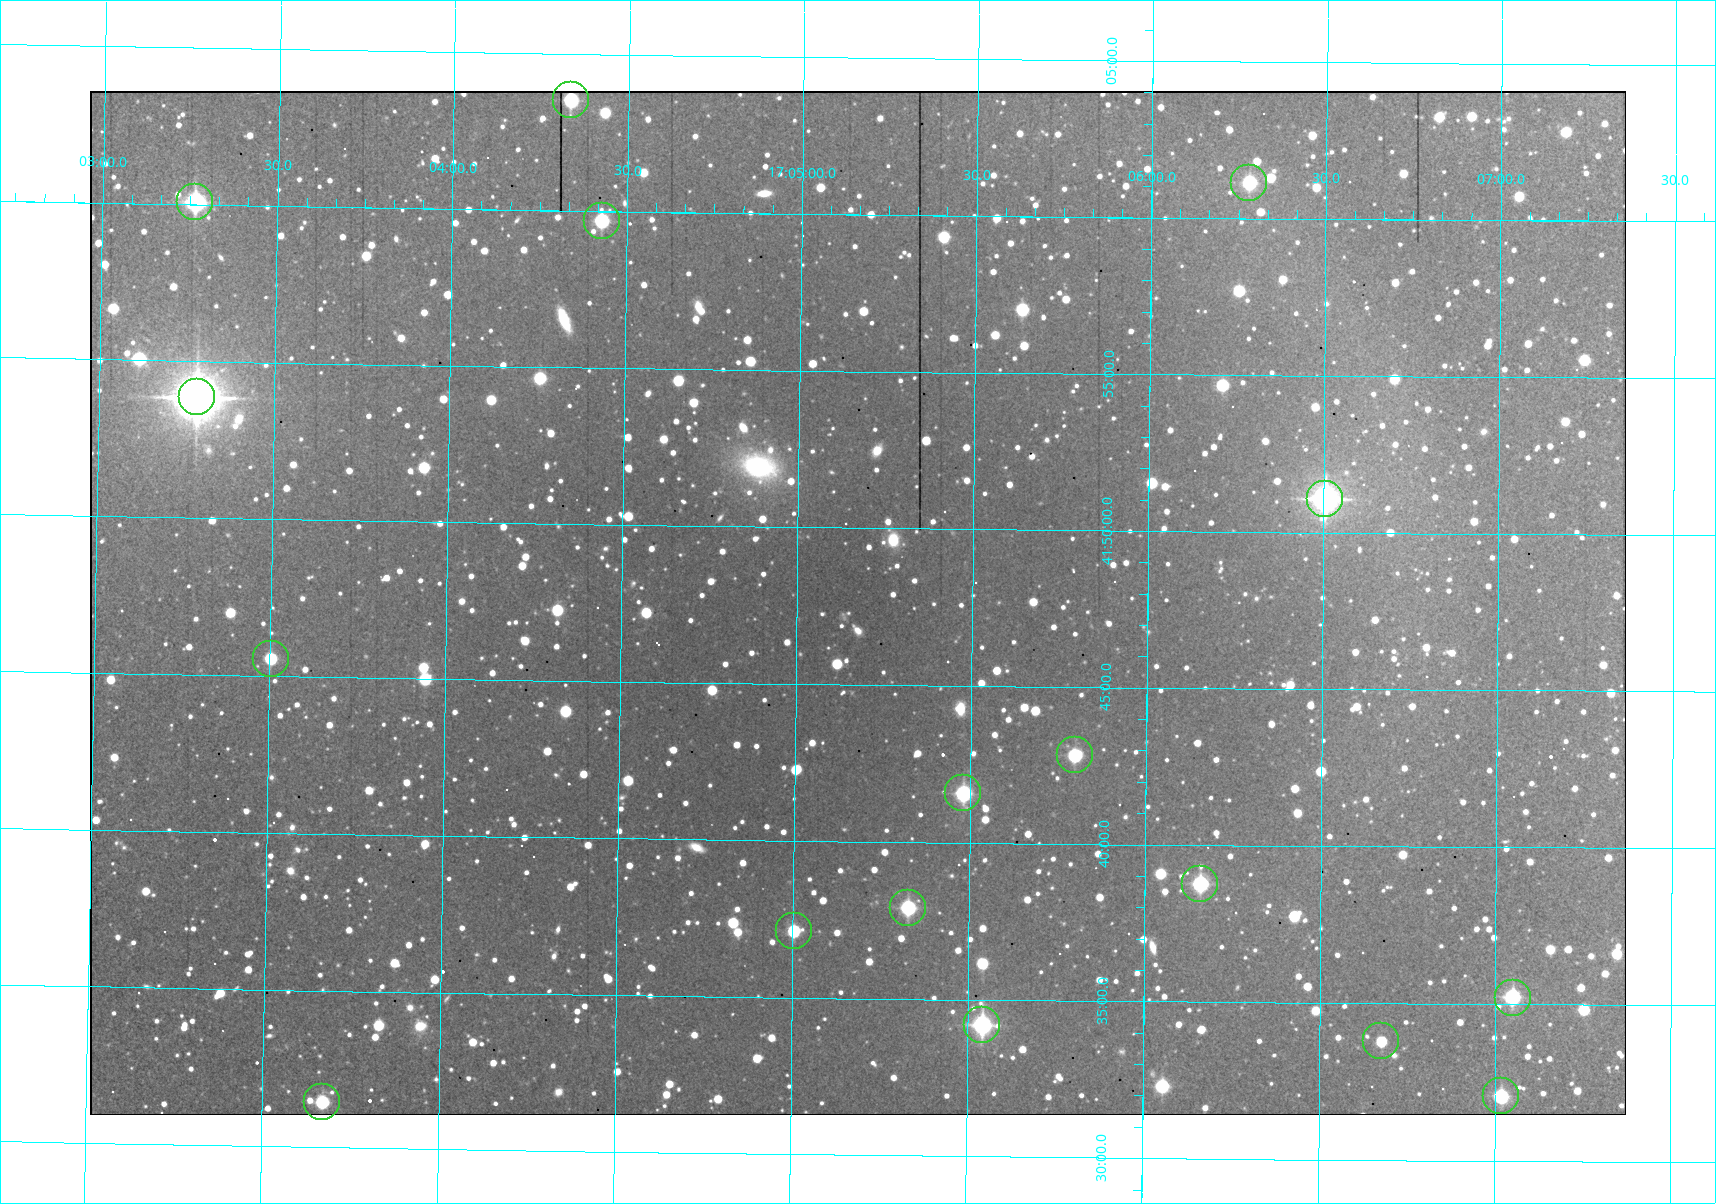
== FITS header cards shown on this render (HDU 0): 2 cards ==
NAXIS1  =                 1536 /fastest changing axis
NAXIS2  =                 1024 /next to fastest changing axis

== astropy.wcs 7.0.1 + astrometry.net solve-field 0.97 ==
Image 1536 x 1024 px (HDU 0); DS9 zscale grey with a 90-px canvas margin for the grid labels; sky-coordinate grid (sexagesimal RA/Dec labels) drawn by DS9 from the SOLVED WCS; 17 Tycho-2 reference stars matched to detected sources circled (green)
Header WCS: none
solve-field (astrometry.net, Tycho-2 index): SOLVED blind (the file carries no WCS)
Solved WCS: RA---TAN-SIP/DEC--TAN-SIP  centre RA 17:05:10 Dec +41:48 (256.29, +41.79 deg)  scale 1.91 arcsec/px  FOV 49.0' x 32.7'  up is -1 deg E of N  parity flipped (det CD > 0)
(file carries no celestial WCS; the grid is the blind solution)
Tycho-2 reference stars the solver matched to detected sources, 17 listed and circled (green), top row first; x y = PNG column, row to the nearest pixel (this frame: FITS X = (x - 90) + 1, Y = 1024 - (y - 91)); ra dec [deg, ICRS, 3 dp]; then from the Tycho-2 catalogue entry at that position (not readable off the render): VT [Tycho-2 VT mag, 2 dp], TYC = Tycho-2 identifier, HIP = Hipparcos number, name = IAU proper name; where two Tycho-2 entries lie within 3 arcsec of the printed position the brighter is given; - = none
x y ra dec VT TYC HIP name
571 100 256.084 +42.059 11.25 3080-1074-1 - -
1249 183 256.570 +42.019 11.50 3080-1101-1 - -
195 202 255.816 +42.001 9.83 3080-1121-1 83444 -
602 221 256.107 +41.995 11.25 3080-1207-1 - -
197 397 255.820 +41.897 8.11 3080-1398-1 83447 -
1325 499 256.626 +41.851 9.45 3080-172-1 83712 -
271 659 255.876 +41.759 11.93 3080-792-1 - -
1075 755 256.449 +41.714 11.42 3080-946-1 - -
963 793 256.370 +41.693 10.19 3080-652-1 - -
1200 884 256.540 +41.646 10.79 3080-748-1 - -
908 908 256.332 +41.632 10.89 3080-6-1 - -
794 931 256.251 +41.619 11.76 3080-980-1 - -
1513 998 256.762 +41.587 11.16 3080-602-1 - -
982 1025 256.386 +41.570 10.33 3080-152-1 - -
1381 1041 256.669 +41.563 11.68 3080-606-1 - -
1501 1096 256.755 +41.535 11.45 3080-312-1 - -
322 1102 255.918 +41.524 11.62 3080-754-1 - -